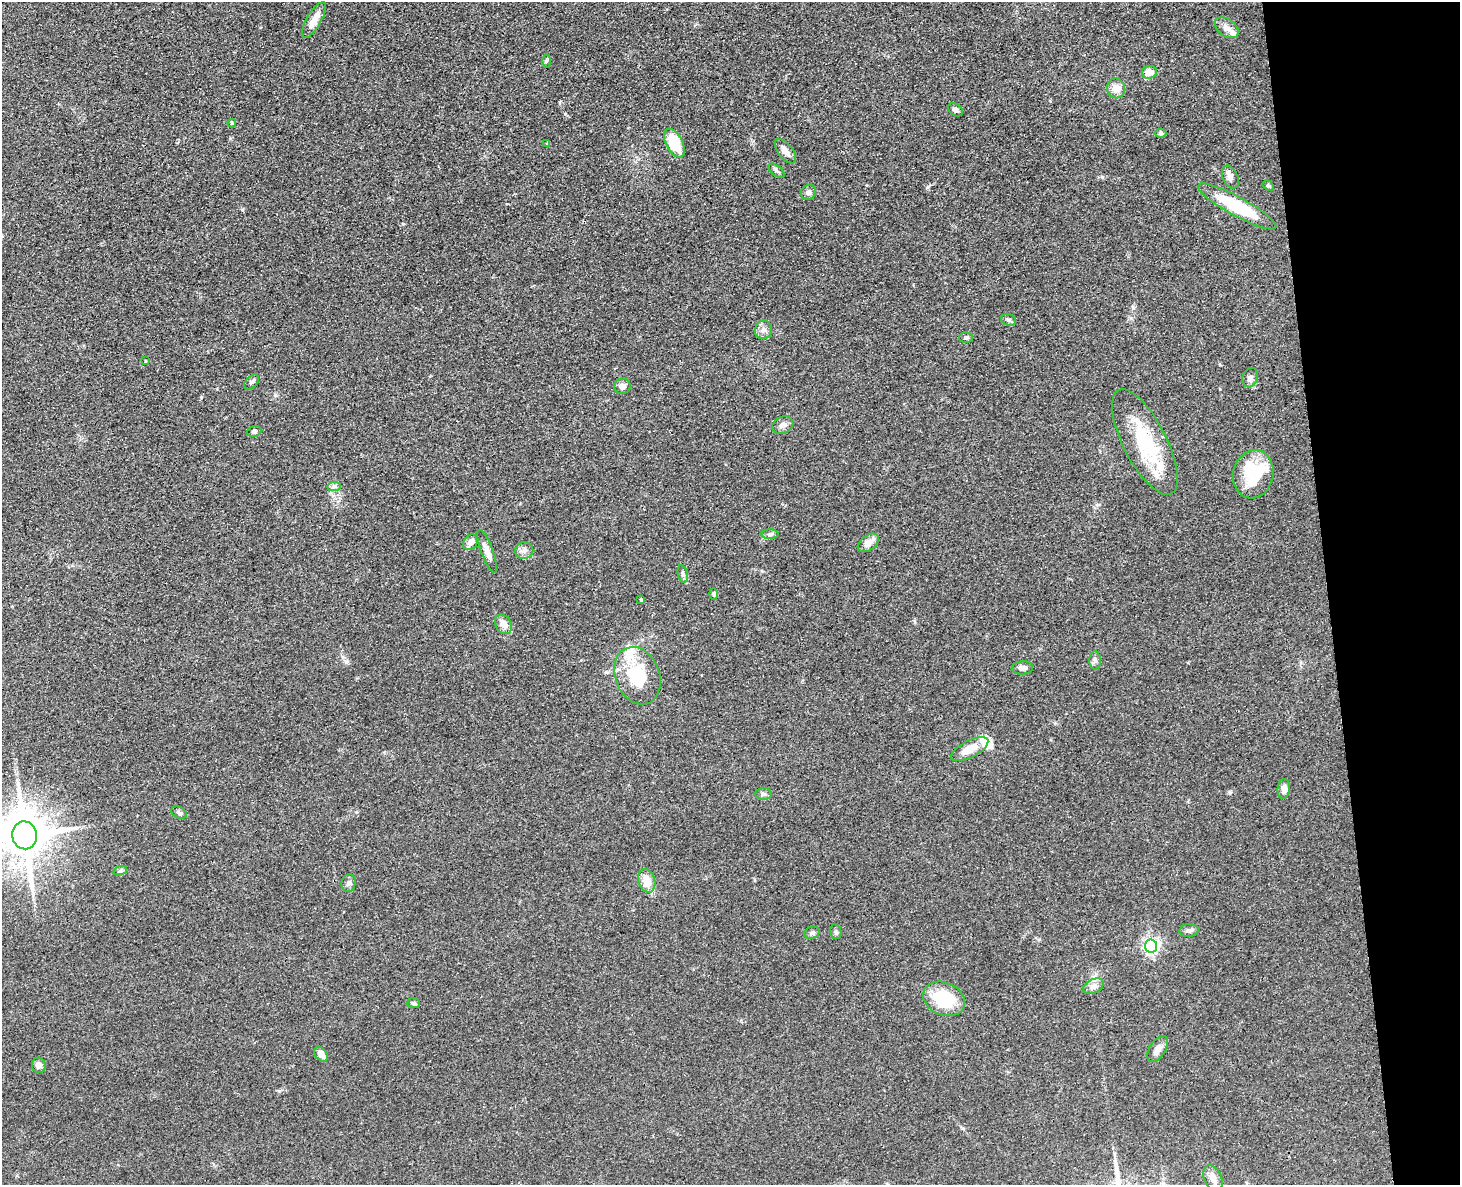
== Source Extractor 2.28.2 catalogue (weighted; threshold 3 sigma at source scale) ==
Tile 9 of 3 x 4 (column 3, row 3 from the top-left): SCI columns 3185-4642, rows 1300-2482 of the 4800 x 4963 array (HDU 1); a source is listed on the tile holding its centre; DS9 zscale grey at full resolution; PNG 1462 x 1187 px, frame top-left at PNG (2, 2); each listed source drawn as its Kron ellipse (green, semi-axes under 4 px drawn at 4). Shown black and unused: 9% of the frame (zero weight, under 3 of 4 exposures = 6% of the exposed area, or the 3 px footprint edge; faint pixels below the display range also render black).
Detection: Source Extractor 2.28.2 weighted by HDU 2 'WHT'; one run over the whole footprint, this tile lists its part. Background 0.0683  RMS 0.0059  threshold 0.0265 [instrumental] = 3 sigma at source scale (4.5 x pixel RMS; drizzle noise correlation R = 1.50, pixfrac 1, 0.05/0.05 arcsec/px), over >= 5 px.
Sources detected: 65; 6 inside a brighter listed object's ellipse — not listed separately; the other 59 listed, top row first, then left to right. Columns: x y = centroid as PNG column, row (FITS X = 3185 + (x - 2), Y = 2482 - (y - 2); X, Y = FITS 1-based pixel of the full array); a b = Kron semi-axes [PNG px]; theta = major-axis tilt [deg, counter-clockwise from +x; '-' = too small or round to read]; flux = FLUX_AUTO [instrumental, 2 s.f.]
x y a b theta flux
314 20 20 7 60 6
1227 28 13 8 -36 4.3
546 61 6 4 89 1
1149 72 7 6 - 5.7
1116 88 10 9 - 5.5
955 110 8 5 -36 1.8
232 123 4 4 - 0.7
1161 133 6 4 0 0.92
674 143 16 8 -62 21
547 144 4 4 - 0.61
785 151 14 7 -53 4.4
776 171 9 5 -38 1.4
1230 177 12 7 -66 2.7
1268 185 6 4 -33 1.2
808 192 8 7 - 2.2
1237 206 44 9 -29 35
1009 320 8 5 -17 1.4
763 330 9 8 - 2.8
966 337 7 5 1 1.2
145 361 3 2 - 0.36
1250 378 10 7 71 2.3
252 382 9 5 44 1.5
622 386 8 7 - 3
783 425 11 8 24 2.8
254 431 7 5 19 1.3
1145 442 58 21 -63 41
1253 474 24 20 77 33
334 486 7 4 1 1.3
770 534 8 5 1 1.3
470 542 8 6 51 3.9
868 543 12 7 37 5.2
487 551 22 6 -70 4.2
524 551 9 8 - 2.6
683 574 9 5 -78 1.4
714 594 6 4 -88 0.75
641 600 4 3 - 0.65
503 624 10 8 -61 4.8
1095 660 9 6 90 1.8
1022 668 10 6 5 2.5
637 676 29 22 -69 27
970 749 20 8 27 9.8
1284 789 9 6 84 4.1
764 794 8 6 -3 1.6
179 813 8 5 -27 1.5
24 835 14 12 -79 2600
120 871 7 4 19 1.1
647 881 12 8 -74 7.7
349 883 9 7 79 1.9
1189 930 9 6 5 2
836 932 7 5 -73 1.2
812 933 8 6 20 1.5
1151 946 6 6 - 170
1093 986 11 7 27 3
944 999 22 16 -23 29
414 1003 6 5 - 1
1158 1049 15 8 57 3.7
321 1054 8 5 -56 4.5
39 1065 7 7 - 2.8
1213 1178 13 8 -67 4.6
Overlapping masked pixels (flux is a lower limit): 1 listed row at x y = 1237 206
Isophote crosses this tile's border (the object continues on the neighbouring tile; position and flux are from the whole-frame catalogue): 1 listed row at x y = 24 835
Unlisted compact peaks at least as high as the median listed source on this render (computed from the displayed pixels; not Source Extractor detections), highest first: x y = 928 187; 1230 792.